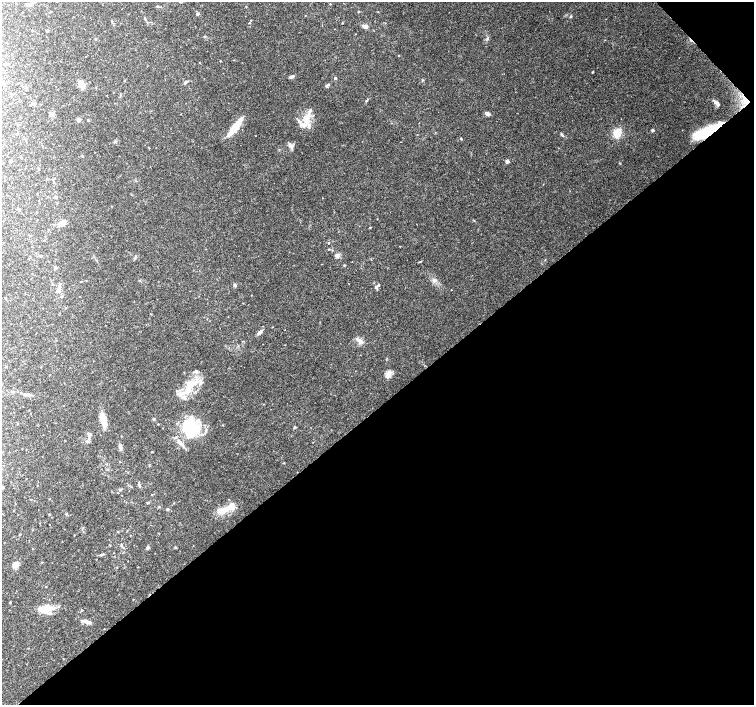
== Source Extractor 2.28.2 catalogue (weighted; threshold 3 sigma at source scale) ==
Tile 12 of 4 x 4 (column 4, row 3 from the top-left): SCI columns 4516-6018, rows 1620-3025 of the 6019 x 5987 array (HDU 1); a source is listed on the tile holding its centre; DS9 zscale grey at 2 x 2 block average (1 PNG px = mean of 2 x 2 image px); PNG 756 x 707 px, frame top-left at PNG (2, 2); no overlay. Shown black and unused: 43% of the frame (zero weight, under 3 of 4 exposures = <1% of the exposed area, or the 3 px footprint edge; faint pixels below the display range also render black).
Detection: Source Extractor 2.28.2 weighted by HDU 2 'WHT'; one run over the whole footprint, this tile lists its part. Background 0.0923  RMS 0.0056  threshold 0.025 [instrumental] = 3 sigma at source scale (4.5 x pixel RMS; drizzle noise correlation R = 1.50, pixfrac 1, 0.0396/0.0396 arcsec/px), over >= 5 px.
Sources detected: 120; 11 inside a brighter listed object's ellipse — not listed separately; the other 109 listed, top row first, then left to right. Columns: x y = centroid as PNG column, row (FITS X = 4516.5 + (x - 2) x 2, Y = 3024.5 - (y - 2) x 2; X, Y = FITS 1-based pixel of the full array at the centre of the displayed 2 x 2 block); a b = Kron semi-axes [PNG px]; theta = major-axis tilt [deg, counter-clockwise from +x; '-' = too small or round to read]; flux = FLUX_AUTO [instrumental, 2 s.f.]
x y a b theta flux
30 4 8 4 21 4.6
330 4 2 2 - 0.74
158 7 4 3 - 1.6
246 7 2 2 - 0.59
358 12 3 2 - 0.75
198 14 3 2 - 3.1
571 16 3 2 - 0.96
112 21 3 2 - 0.73
249 23 3 2 - 0.82
342 23 2 2 - 0.65
365 26 6 4 -20 5.5
47 30 3 2 - 2.3
205 36 3 3 - 1.2
2 50 2 2 - 0.61
398 56 2 2 - 0.67
220 61 2 2 - 0.72
593 72 3 2 - 0.72
291 77 6 3 29 3
335 78 2 2 - 2.4
423 80 3 2 - 0.8
185 82 6 3 37 2.1
81 85 7 5 -62 11
327 85 5 3 - 2.5
26 87 3 2 - 1.2
366 101 3 2 - 1
747 101 6 5 - 7.4
715 102 7 4 -21 3.6
32 104 5 2 - 1.2
487 113 5 4 - 4.1
306 119 12 6 71 14
79 120 3 3 - 5
18 125 2 2 - 0.69
235 128 22 7 52 21
652 130 3 3 - 2.1
706 132 26 9 26 55
17 133 2 2 - 0.65
617 133 12 10 75 14
562 135 4 2 - 1.3
461 139 3 2 - 0.82
115 141 3 3 - 1.1
290 146 8 4 -64 4
82 156 3 2 - 0.71
10 161 2 2 - 3
507 161 3 3 - 4
53 182 2 2 - 0.73
56 197 3 3 - 1.7
19 209 4 2 - 1
62 223 9 6 16 7
370 228 2 2 - 1
328 243 3 2 - 0.86
337 255 3 3 - 11
135 258 4 3 - 1.4
344 265 3 2 - 1.1
55 268 2 2 - 4.7
81 282 2 2 - 0.72
52 284 2 2 - 0.66
59 284 4 3 - 2
235 285 4 3 - 1.7
376 287 5 3 - 2.3
58 289 4 4 - 2.7
5 298 2 2 - 1
285 330 2 2 - 0.54
259 332 9 4 45 3.9
359 341 11 5 -35 6
41 367 2 2 - 0.54
196 371 5 3 - 2
388 375 10 6 59 7
200 384 4 3 - 2.2
189 389 18 7 63 21
26 394 6 3 -10 2.5
154 419 3 3 - 1.6
103 420 17 6 -76 17
223 425 3 2 - 0.76
295 427 3 2 - 1.7
191 429 20 18 -17 61
90 434 6 4 82 2.6
120 447 8 4 -79 3.8
152 452 2 2 - 0.66
37 485 2 2 - 0.52
139 485 5 3 - 1.8
3 488 3 2 - 1.2
119 489 4 2 - 1.1
118 493 2 2 - 0.46
50 499 2 2 - 0.5
148 503 3 2 - 1.4
159 507 3 2 - 0.95
167 509 3 3 - 1.7
14 510 2 2 - 0.62
225 510 21 7 22 19
49 514 3 2 - 0.96
66 514 3 3 - 1.3
49 524 2 2 - 0.65
33 530 2 2 - 0.51
118 532 3 2 - 0.81
74 535 2 2 - 0.56
130 535 2 2 - 0.49
121 545 3 2 - 1.2
148 547 4 3 - 2.1
175 547 3 3 - 1.2
102 554 7 2 19 1.8
42 562 2 2 - 0.59
15 565 5 4 - 13
117 567 2 2 - 0.64
138 567 2 2 - 0.5
46 587 2 2 - 0.59
10 603 3 2 - 1.1
45 610 19 8 5 19
81 610 3 2 - 0.87
88 622 11 4 -15 5
Overlapping masked pixels (flux is a lower limit): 2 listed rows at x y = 747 101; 706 132
Isophote crosses this tile's border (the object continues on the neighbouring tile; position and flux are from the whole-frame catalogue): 1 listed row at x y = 2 50
Diffuse or blended objects may show on this block-average render without a row.